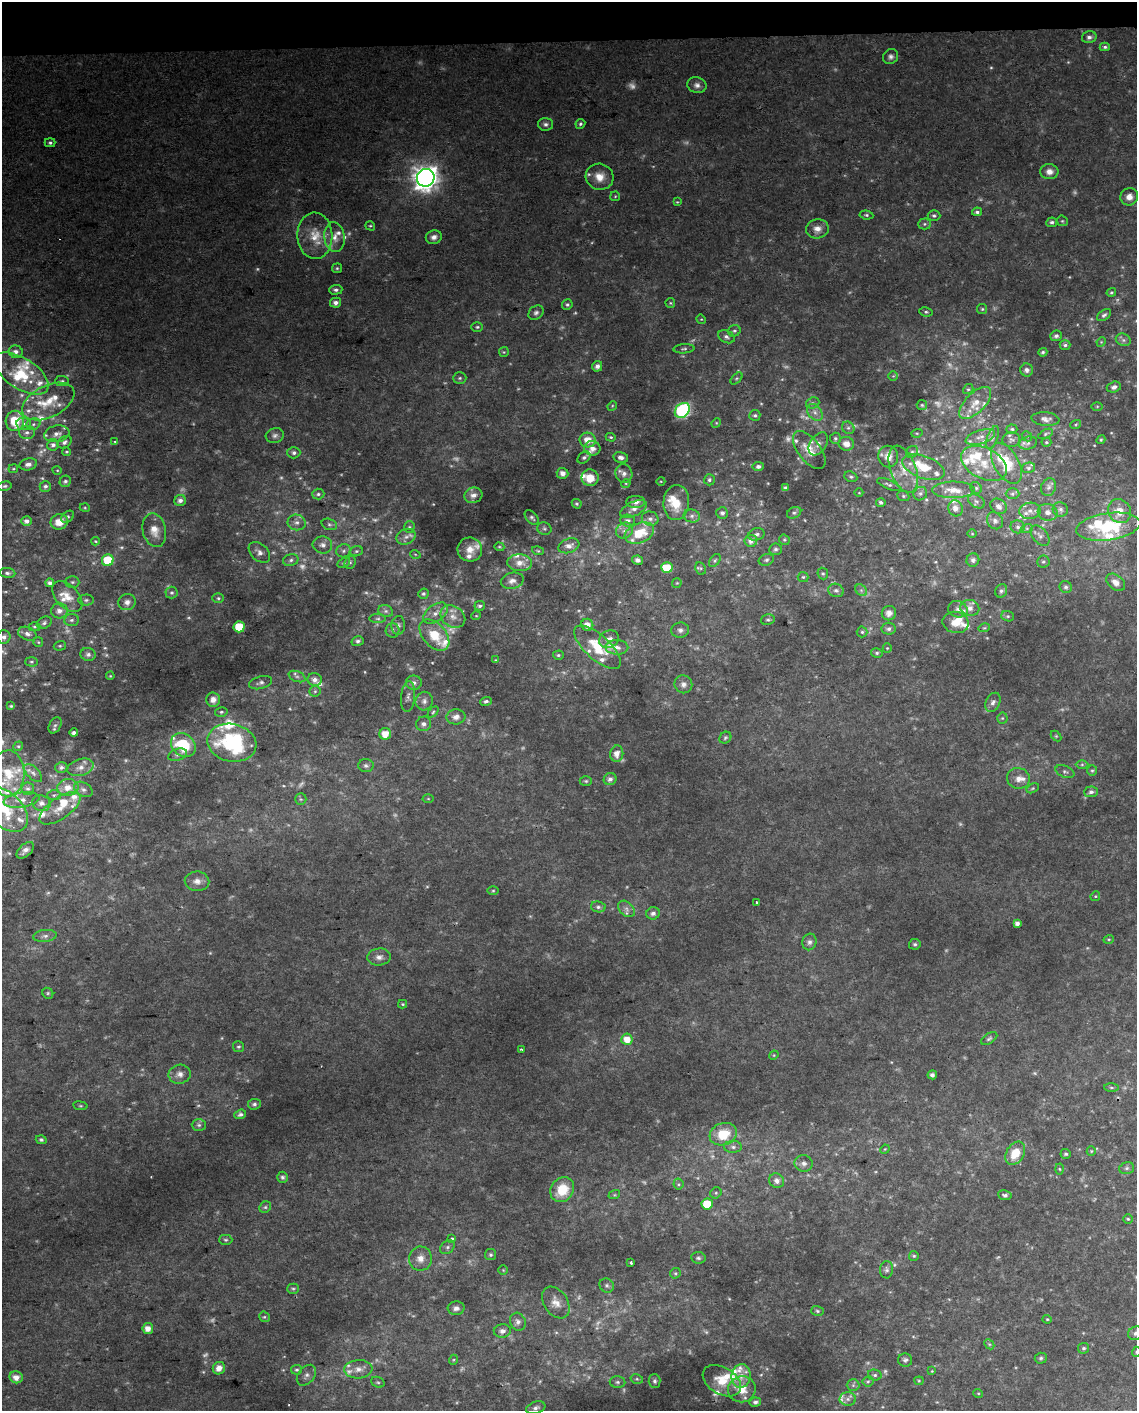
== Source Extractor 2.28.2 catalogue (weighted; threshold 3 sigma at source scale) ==
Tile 3 of 4 x 3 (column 3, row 1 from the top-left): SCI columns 2310-3444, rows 2827-4235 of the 4618 x 4284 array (HDU 1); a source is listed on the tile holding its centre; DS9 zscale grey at full resolution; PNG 1139 x 1413 px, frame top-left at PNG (2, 2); each listed source drawn as its Kron ellipse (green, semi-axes under 4 px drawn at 4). Shown black and unused: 3% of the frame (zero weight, under 2 of 3 exposures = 2% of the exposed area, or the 3 px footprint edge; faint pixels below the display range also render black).
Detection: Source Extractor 2.28.2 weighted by HDU 2 'WHT'; one run over the whole footprint, this tile lists its part. Background 0.0735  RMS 0.013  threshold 0.059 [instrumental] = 3 sigma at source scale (4.5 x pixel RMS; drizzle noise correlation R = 1.50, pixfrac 1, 0.0396/0.0396 arcsec/px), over >= 5 px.
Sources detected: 544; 75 too faint to see at this stretch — neither listed nor drawn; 71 inside a brighter listed object's ellipse — not listed separately; the other 398 listed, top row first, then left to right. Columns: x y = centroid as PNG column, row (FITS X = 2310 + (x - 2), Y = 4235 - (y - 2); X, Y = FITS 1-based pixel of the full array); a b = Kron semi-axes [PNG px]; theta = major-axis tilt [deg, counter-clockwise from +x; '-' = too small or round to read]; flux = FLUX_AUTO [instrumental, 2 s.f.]
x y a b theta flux
1089 37 7 5 13 4.4
1105 47 5 4 - 3
890 57 8 7 - 4.4
697 85 9 7 -15 5.7
546 124 7 6 - 3.9
580 124 5 4 - 2.3
50 143 5 4 - 2.5
1049 172 9 7 -4 9.1
599 177 14 13 - 17
426 178 9 8 - 1200
615 196 5 4 - 1.6
1129 197 9 8 - 9.5
677 202 4 4 - 1.2
977 212 5 4 - 3
866 215 7 4 -7 2.2
934 216 6 5 - 3
1062 221 6 5 - 1.9
1052 222 5 4 - 3
924 224 6 5 - 2.5
370 226 5 4 - 1.8
817 229 11 9 12 9.7
315 236 23 17 -88 29
335 237 15 10 -82 13
434 237 8 6 19 6.1
337 268 5 5 - 1.8
336 290 7 5 3 3.8
1111 292 5 4 - 2
336 303 5 5 - 6
670 303 5 5 - 1.7
567 305 5 5 - 2.4
982 309 5 5 - 1.9
926 312 6 4 -9 2.4
536 313 8 6 40 3.9
1104 315 8 5 37 3.2
701 319 5 4 - 1.3
477 327 6 5 - 2.2
734 331 6 5 - 2.7
1056 336 6 5 - 3.7
726 337 9 6 -26 4.6
1123 340 8 6 -22 3.9
1101 342 5 4 - 1.4
1065 345 5 4 - 2.9
684 349 10 4 5 2.8
16 352 7 6 - 7.3
504 352 5 5 - 1.7
1043 352 4 4 - 2.3
597 366 5 5 - 6.1
1027 370 6 6 - 4.2
21 373 31 15 -33 52
893 376 5 5 - 1.6
460 378 7 5 2 2.5
736 378 7 4 44 2.2
62 381 7 5 0 3
1114 387 7 5 18 4.4
968 389 5 4 - 2
48 402 28 16 26 38
813 403 7 5 20 3
975 403 20 10 45 19
922 405 5 5 - 2
612 406 5 4 - 1.4
1097 406 6 4 1 1.6
682 410 8 6 45 280
815 412 9 6 -50 6.3
755 415 5 5 - 2.5
1045 419 14 6 -5 6
15 421 10 9 - 41
716 423 5 4 - 1.5
23 424 7 6 - 4
33 424 7 5 22 3.4
1076 424 5 3 - 1.5
848 428 7 5 -41 3.1
1012 429 5 4 - 2.1
27 432 8 6 1 4.5
917 433 6 3 17 1.5
57 434 13 8 10 8.5
1046 434 8 4 28 2.1
275 435 9 7 15 4.5
1027 436 5 5 - 1.9
611 437 5 4 - 2
980 437 15 6 18 8.5
993 437 12 5 71 4.2
835 438 5 5 - 3
588 440 8 7 - 18
1011 440 9 7 10 3.6
1101 440 4 4 - 1.5
115 441 3 3 - 1.4
64 442 8 5 32 3.7
1046 442 5 4 - 1.7
1028 443 9 6 15 4.3
818 444 13 8 57 7.4
846 444 8 7 - 11
53 445 6 5 - 4.6
592 448 8 7 - 9
809 450 22 11 -52 21
67 452 4 3 - 1.6
912 452 6 5 - 3.1
294 453 6 5 - 4
621 457 7 5 -12 5.7
888 457 11 10 - 14
584 458 7 5 39 2.8
984 463 24 15 -27 33
1006 463 22 12 -60 48
28 464 9 6 12 6.3
758 467 5 4 - 4
923 467 22 11 -20 32
1028 468 7 5 14 2.9
13 469 5 4 - 1.5
903 469 25 12 -70 25
57 470 5 3 - 1.1
562 473 6 5 - 6.8
624 473 9 8 - 6.9
851 477 7 5 -23 2.5
590 478 8 8 - 22
709 480 5 5 - 3.1
65 481 6 5 - 2.9
661 481 4 3 - 1
626 483 5 3 - 1.2
889 485 12 4 -23 3.4
5 486 7 4 10 2.5
45 486 6 5 - 3.4
1049 487 9 7 70 4.4
785 488 4 3 - 2.8
976 488 6 5 - 2.6
953 490 21 8 1 17
859 493 4 3 - 0.93
318 494 6 5 - 2.8
920 494 7 6 - 3.8
1012 494 7 5 0 2.9
473 495 9 7 17 7.4
903 496 6 5 - 2
180 500 6 5 - 6.2
976 501 9 6 -31 3.9
636 502 9 6 1 8
676 502 17 13 85 30
881 502 4 4 - 4.1
577 504 5 4 - 2.2
998 506 9 7 -37 5.9
85 508 5 3 - 1.4
955 508 8 7 - 8.4
634 509 14 7 26 7.8
1060 510 8 7 - 4.2
1030 511 10 8 8 7
1119 511 12 11 - 21
1048 512 10 8 -12 8.1
722 513 6 5 - 3.7
794 513 7 5 27 3
692 516 8 6 -12 5.1
68 517 7 5 40 2.7
532 518 9 5 -47 3.1
650 519 8 7 - 5.5
628 520 7 6 - 4
27 521 5 4 - 5.7
995 521 9 7 -55 5
59 522 9 7 19 15
297 522 9 8 - 6.5
329 524 8 5 -17 3.3
409 527 5 5 - 2.3
1018 527 7 6 - 4
1108 527 32 13 8 100
1027 528 6 4 18 2.3
544 529 7 6 - 2.8
154 530 17 11 -78 16
624 531 9 7 37 6.6
639 533 15 10 23 38
756 534 8 6 16 4
972 534 5 3 - 1.1
1040 536 12 7 -50 5.2
406 537 10 7 23 6.7
784 540 5 5 - 2
95 541 4 3 - 1.3
751 541 6 6 - 7.4
322 545 10 8 -14 6.7
569 546 11 7 20 8.7
499 547 5 4 - 1.6
470 549 12 12 - 13
776 549 6 6 - 3
344 551 7 6 - 3.7
356 551 6 5 - 2.5
538 551 6 4 -16 1.7
259 552 12 8 -43 7
415 554 5 3 - 1.2
108 560 6 6 - 47
291 560 8 6 18 3.8
637 560 5 4 - 4
766 560 8 5 20 2.9
973 560 7 6 - 4.2
715 561 7 4 53 2.3
350 562 7 5 66 2.5
1043 562 6 6 - 2.8
344 563 7 4 27 2.2
519 563 12 8 -4 13
667 568 6 5 - 31
701 568 6 5 - 2.1
7 573 8 5 -6 3.3
823 573 6 5 - 2.2
803 577 5 5 - 2
512 581 11 8 13 7.7
72 582 7 5 -1 2.8
1116 582 11 7 -40 10
50 583 4 4 - 5.6
677 583 5 5 - 1.4
1066 587 6 5 - 2.8
836 590 8 6 -20 4
861 590 6 5 - 3.3
1001 591 7 5 62 3.1
172 593 6 6 - 2.7
423 594 5 5 - 2.7
67 597 18 11 -46 16
218 598 6 5 - 2.2
86 600 7 5 1 3.1
127 602 9 8 - 6.6
480 606 5 4 - 3.1
970 608 9 8 - 9.9
958 609 10 8 -18 6.6
59 611 8 7 - 7.6
386 611 7 6 - 3.5
436 613 14 8 35 9.9
889 613 7 7 - 9.1
476 616 5 3 - 1.1
1008 616 6 5 - 2.3
453 617 13 10 -34 12
378 619 8 4 0 2.7
71 620 7 5 3 3.3
768 620 7 5 13 2.4
956 622 13 10 -12 16
44 623 8 5 31 3.5
398 625 9 7 85 4.3
587 625 6 6 - 10
34 627 6 4 -1 1.9
239 627 5 5 - 41
984 628 6 3 17 1.6
888 629 7 5 8 3.9
392 630 7 7 - 3.4
680 630 9 7 6 4.8
862 632 5 5 - 2.3
27 634 10 6 -23 5.4
434 635 18 11 -48 34
4 637 7 6 - 4.7
609 639 10 8 26 9
358 641 6 5 - 3.2
38 642 5 4 - 1.6
60 646 6 4 19 1.9
597 647 29 12 -42 42
617 647 11 7 -2 8.1
887 648 5 4 - 1.4
877 653 6 4 -12 2.2
88 654 7 6 - 4.3
558 655 5 4 - 2
496 660 4 4 - 1.1
31 662 6 5 - 2.2
110 676 4 3 - 1.1
297 676 9 5 -21 3.8
315 680 7 6 - 6.8
261 683 11 6 15 4.4
414 683 8 7 - 5.3
683 684 9 8 - 6
315 691 6 5 - 2.4
408 697 15 7 83 6.1
213 700 7 7 - 8.5
424 701 9 8 - 6.2
486 701 6 4 19 3.2
993 702 10 7 64 5.4
11 706 4 4 - 1.6
221 712 6 5 - 2.4
433 712 6 4 46 2
456 717 9 7 5 8
1002 718 5 5 - 2
423 724 7 7 - 5.4
55 725 9 6 63 3
74 733 4 3 - 4.2
385 734 6 5 - 17
1056 736 6 4 -45 1.5
725 738 6 5 - 2.3
232 743 25 18 -12 130
183 745 13 11 -39 64
18 746 5 4 - 1.6
617 754 8 6 81 10
177 755 10 5 19 4.5
1082 764 6 4 0 2
366 766 7 6 - 3.7
61 767 6 5 - 4.2
80 767 13 8 16 11
1092 771 5 5 - 2.1
1065 772 10 5 -23 3.7
8 773 23 16 -90 35
33 773 11 6 -46 4.9
1018 778 11 10 - 11
610 779 6 6 - 5.1
586 781 6 5 - 2.1
68 787 10 8 4 15
1033 788 6 4 31 1.7
28 789 6 6 - 3.6
83 789 10 6 -31 5.6
1091 792 7 5 4 3.6
54 795 7 5 -4 3
301 799 6 5 - 2.1
428 799 5 3 - 1.2
22 800 18 7 8 12
41 803 9 7 -17 7.2
60 808 24 10 35 21
5 809 27 17 -42 57
25 850 10 6 42 6.2
197 881 12 10 -2 9.8
493 891 6 4 1 1.6
1095 896 5 4 - 1.6
756 902 3 3 - 3.4
598 907 7 5 -9 3.6
626 909 10 6 -42 5.8
653 913 7 6 - 5.3
1017 923 4 4 - 5.5
45 936 12 6 7 5.3
1109 939 5 3 - 1.4
809 942 8 7 - 4.4
915 944 6 5 - 2.5
379 957 11 8 5 7.3
48 993 6 5 - 2.1
403 1004 4 4 - 1.6
627 1039 6 5 - 16
989 1039 9 5 32 3
238 1047 5 5 - 2.5
521 1049 3 2 - 1.2
774 1055 5 3 - 1.2
180 1074 11 9 11 8.1
932 1075 5 4 - 3.4
1111 1088 7 4 -1 2.2
254 1104 6 5 - 3.3
80 1106 7 3 -8 1.8
240 1114 6 4 20 3.4
199 1125 7 6 - 3.3
723 1134 14 11 19 34
41 1140 5 4 - 2.6
733 1147 9 6 -1 4.3
885 1149 5 4 - 1.3
1091 1151 5 4 - 1.5
1015 1153 12 9 58 26
1066 1154 5 5 - 2.2
804 1163 9 8 - 5.7
1127 1168 7 5 16 3
1059 1169 5 3 - 1.5
282 1177 5 5 - 2.9
777 1181 8 7 - 6.9
678 1184 5 5 - 2.1
562 1190 13 11 52 38
716 1193 6 5 - 2.5
614 1195 6 4 17 1.6
1005 1195 7 5 -8 3.7
707 1204 5 5 - 41
265 1207 6 5 - 2.3
1128 1219 5 4 - 1.6
452 1239 3 3 - 3.7
226 1240 7 5 -1 2.3
447 1247 8 6 42 3.2
491 1255 5 5 - 2.5
914 1256 5 5 - 1.9
698 1258 7 5 -5 3
420 1259 12 11 - 12
631 1263 3 3 - 3.2
503 1270 4 4 - 1.4
886 1270 9 6 87 3.4
675 1273 5 5 - 1.9
607 1286 7 6 - 3.4
293 1289 5 5 - 2.3
556 1303 17 11 -55 14
456 1308 8 6 5 5.3
818 1311 6 5 - 2.3
264 1317 5 5 - 1.9
1047 1319 4 4 - 1.4
518 1322 9 7 -66 5.8
148 1328 5 5 - 11
502 1331 8 6 7 6.1
1136 1333 8 6 27 4.7
989 1344 6 4 -44 1.9
1084 1348 5 5 - 2.6
1136 1352 5 3 - 1.3
1041 1358 6 5 - 2.5
453 1360 5 3 - 1.2
905 1360 7 6 - 3.7
219 1368 6 6 - 11
358 1369 14 9 4 11
297 1370 5 4 - 2.2
932 1371 3 3 - 0.97
306 1375 12 8 50 6.1
875 1375 7 5 -14 2.8
741 1376 12 9 82 13
16 1377 7 6 - 11
637 1379 6 4 -12 2.1
654 1381 7 6 - 3.8
722 1381 21 13 -31 26
868 1381 6 5 - 2.3
919 1381 4 4 - 1.5
378 1382 7 5 -21 2.4
617 1382 8 6 -1 3.2
853 1385 6 6 - 3
742 1389 14 13 - 23
978 1393 5 3 - 1.1
848 1399 8 6 1 5.4
755 1402 5 4 - 3.7
536 1408 10 6 18 4.2
Isophote crosses this tile's border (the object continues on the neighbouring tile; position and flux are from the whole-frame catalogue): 3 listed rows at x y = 5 809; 1136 1333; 1136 1352